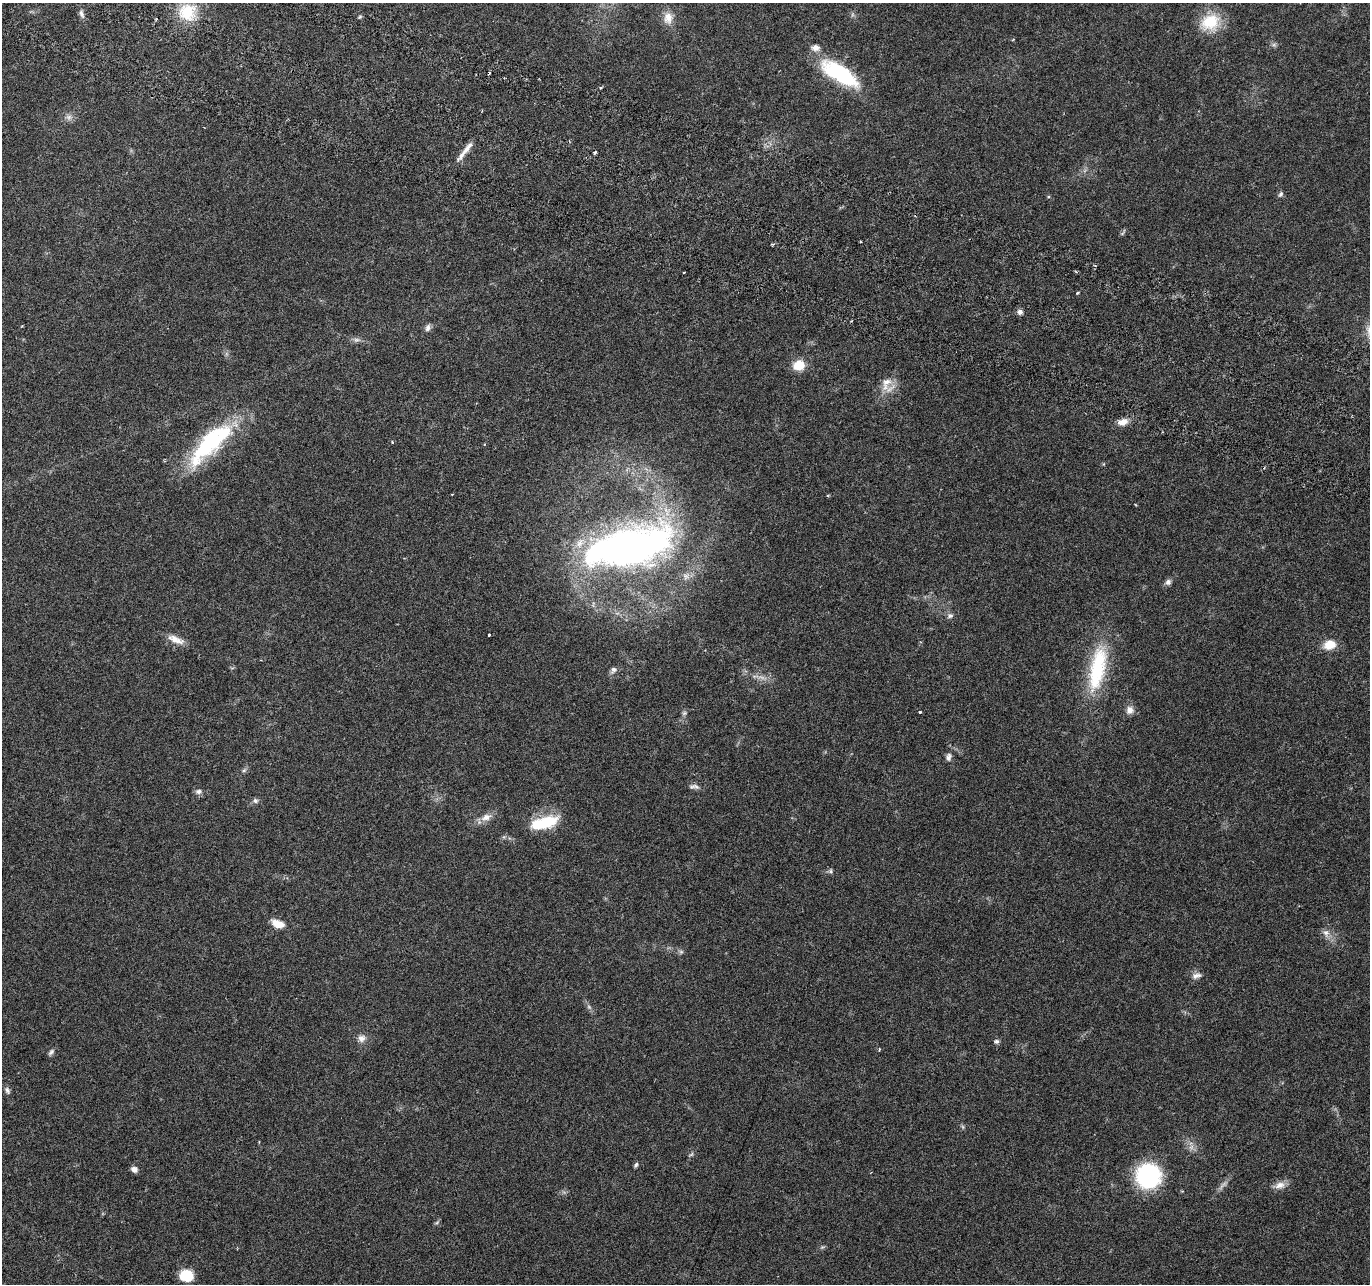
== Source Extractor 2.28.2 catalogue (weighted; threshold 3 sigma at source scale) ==
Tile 11 of 4 x 4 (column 3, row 3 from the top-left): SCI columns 2759-4126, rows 1551-2832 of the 5525 x 5730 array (HDU 1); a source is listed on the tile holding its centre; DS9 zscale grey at full resolution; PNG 1372 x 1286 px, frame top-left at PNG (2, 3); no overlay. Shown black and unused: <1% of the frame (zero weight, under 3 of 6 exposures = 3% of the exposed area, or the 3 px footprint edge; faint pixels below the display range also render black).
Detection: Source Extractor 2.28.2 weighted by HDU 2 'WHT'; one run over the whole footprint, this tile lists its part. Background 0.0272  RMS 0.0021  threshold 0.00863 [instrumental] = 3 sigma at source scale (4.09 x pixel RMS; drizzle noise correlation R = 1.36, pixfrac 0.8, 0.0396/0.0396 arcsec/px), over >= 5 px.
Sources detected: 68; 4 too faint to see at this stretch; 2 inside a brighter object's white glare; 1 cosmic-ray / hot-pixel residue — not listed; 2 inside a brighter listed object's ellipse — not listed separately; the other 59 listed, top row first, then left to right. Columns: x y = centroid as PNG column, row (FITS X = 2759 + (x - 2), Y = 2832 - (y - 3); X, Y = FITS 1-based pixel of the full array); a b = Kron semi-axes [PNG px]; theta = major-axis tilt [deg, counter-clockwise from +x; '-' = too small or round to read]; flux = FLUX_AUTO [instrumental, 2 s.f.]
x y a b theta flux
187 12 23 22 - 7
81 14 12 5 -70 0.74
668 18 16 12 -85 2.2
1210 22 26 21 27 6.4
1274 45 7 5 -44 0.42
840 73 47 17 -32 16
601 88 4 3 - 0.26
595 152 3 3 - 0.33
461 155 22 7 54 1.5
1281 194 8 6 57 0.45
772 244 5 3 - 0.21
684 272 3 2 - 0.16
1077 293 4 3 - 0.27
1020 312 7 6 - 0.74
428 328 10 6 69 0.71
356 340 11 6 -2 0.76
799 365 10 9 - 4.3
886 383 24 12 63 2.9
1123 422 15 8 14 1.7
392 442 4 2 - 0.16
210 443 66 22 49 21
629 546 86 35 13 99
686 576 10 8 72 1.1
1168 582 7 7 - 0.68
950 616 9 7 7 0.66
489 635 3 3 - 0.39
176 640 24 8 -23 2.1
1330 645 13 10 16 3.2
1097 668 62 20 79 15
613 670 9 7 52 0.78
761 677 12 5 -17 1
1130 710 10 9 - 1.2
920 712 3 3 - 0.35
684 713 7 6 - 0.41
948 757 10 7 73 0.76
244 770 7 5 42 0.43
694 786 15 6 -2 0.79
198 791 9 7 7 0.7
255 801 7 6 - 0.61
486 817 15 9 25 1.7
547 821 29 15 13 7
831 871 6 6 - 0.41
278 924 15 8 -21 2.6
1326 933 12 9 -68 1.3
1196 975 14 7 17 1
361 1038 11 10 - 1.2
996 1041 7 6 - 0.47
879 1049 4 3 - 0.18
51 1052 10 5 53 0.52
7 1090 10 6 -61 0.59
963 1127 7 4 -71 0.3
1191 1147 7 6 - 0.77
691 1154 7 5 32 0.34
636 1165 8 4 59 0.37
134 1169 8 6 -22 0.88
1148 1176 20 20 - 23
1280 1185 16 9 15 1.6
437 1223 8 3 19 0.26
186 1276 13 11 -7 5.1